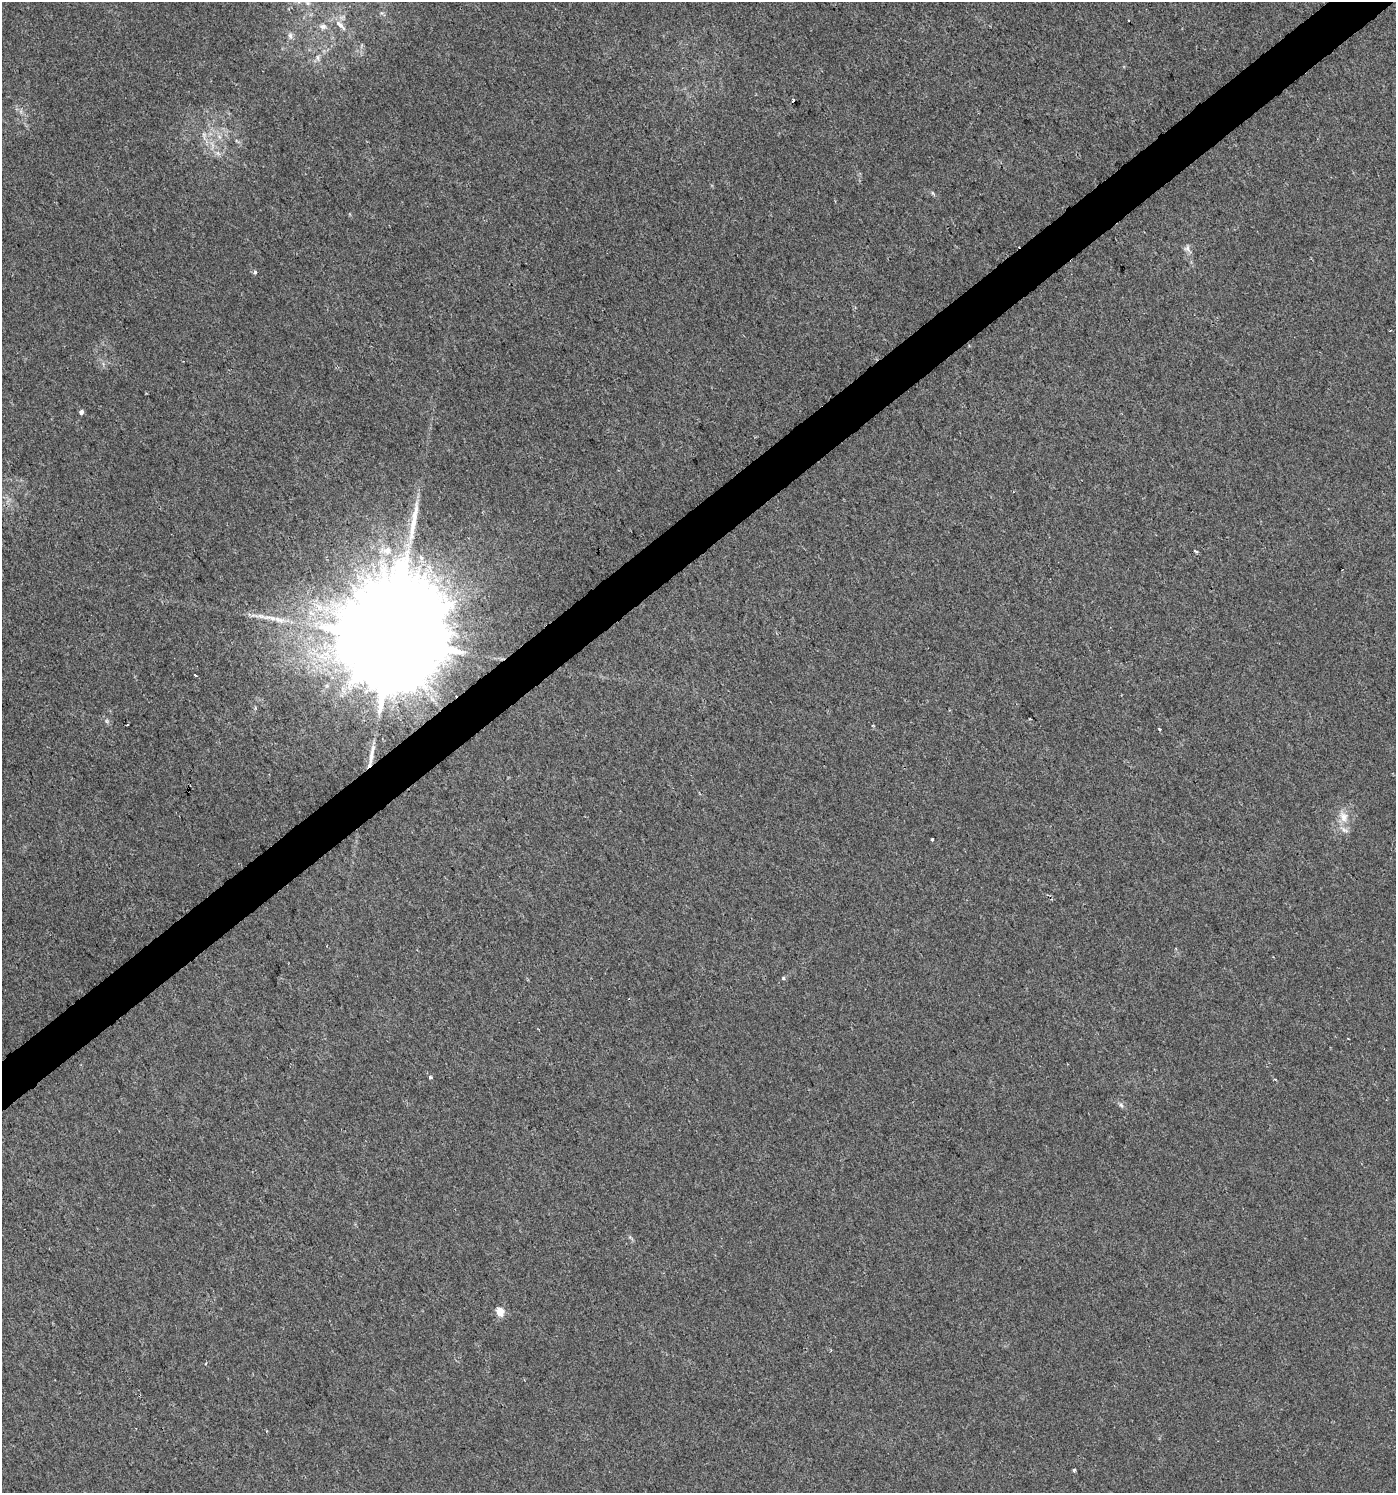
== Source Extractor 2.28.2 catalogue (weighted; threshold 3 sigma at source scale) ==
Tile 10 of 4 x 4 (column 2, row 3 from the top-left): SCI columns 1607-3000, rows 1498-2988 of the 5921 x 5985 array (HDU 1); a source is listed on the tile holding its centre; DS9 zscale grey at full resolution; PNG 1398 x 1495 px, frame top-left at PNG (2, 2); no overlay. Shown black and unused: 3% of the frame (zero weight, under 2 of 3 exposures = <1% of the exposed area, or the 3 px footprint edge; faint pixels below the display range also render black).
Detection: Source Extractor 2.28.2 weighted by HDU 2 'WHT'; one run over the whole footprint, this tile lists its part. Background 0.00424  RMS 0.0034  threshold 0.0154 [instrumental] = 3 sigma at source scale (4.5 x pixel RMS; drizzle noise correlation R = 1.50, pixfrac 1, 0.0396/0.0396 arcsec/px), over >= 5 px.
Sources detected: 35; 1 cosmic-ray / hot-pixel residue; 3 long thin detections or spike segments (spike, bleed or trail) — not listed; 1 inside a brighter listed object's ellipse — not listed separately; the other 30 listed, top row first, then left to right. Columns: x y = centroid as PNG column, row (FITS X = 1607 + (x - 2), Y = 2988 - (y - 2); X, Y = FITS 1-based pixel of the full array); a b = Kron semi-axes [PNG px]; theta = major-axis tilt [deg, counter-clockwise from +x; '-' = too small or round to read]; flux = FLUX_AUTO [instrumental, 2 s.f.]
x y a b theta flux
308 3 9 6 -26 1.2
1128 20 3 3 - 0.7
340 25 20 8 -44 3.6
323 26 11 8 -10 1.8
290 36 9 6 -88 1.2
318 58 9 7 -69 1.4
793 100 3 3 - 1.9
204 135 10 6 -81 1.4
219 136 7 4 -20 0.79
1187 249 12 7 -64 1.6
255 272 4 4 - 1.2
1390 330 3 2 - 0.35
81 412 4 4 - 1.5
387 550 10 10 - 2.5
1196 551 5 3 - 0.77
421 558 8 6 -66 1.4
392 639 40 25 -59 20000
195 675 3 3 - 2.3
107 721 7 4 -89 0.59
1159 729 3 3 - 0.38
1343 817 17 11 -69 4.1
932 839 3 3 - 0.56
783 978 3 3 - 1.2
430 1077 4 3 - 0.85
1275 1079 4 4 - 0.34
1121 1105 7 5 -20 0.88
500 1312 5 5 - 9.6
831 1350 4 3 - 0.39
266 1431 4 3 - 0.29
1074 1470 4 3 - 0.51
Overlapping masked pixels (flux is a lower limit): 1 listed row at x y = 392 639
Unlisted compact peaks at least as high as the median listed source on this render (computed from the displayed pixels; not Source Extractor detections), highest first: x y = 933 193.